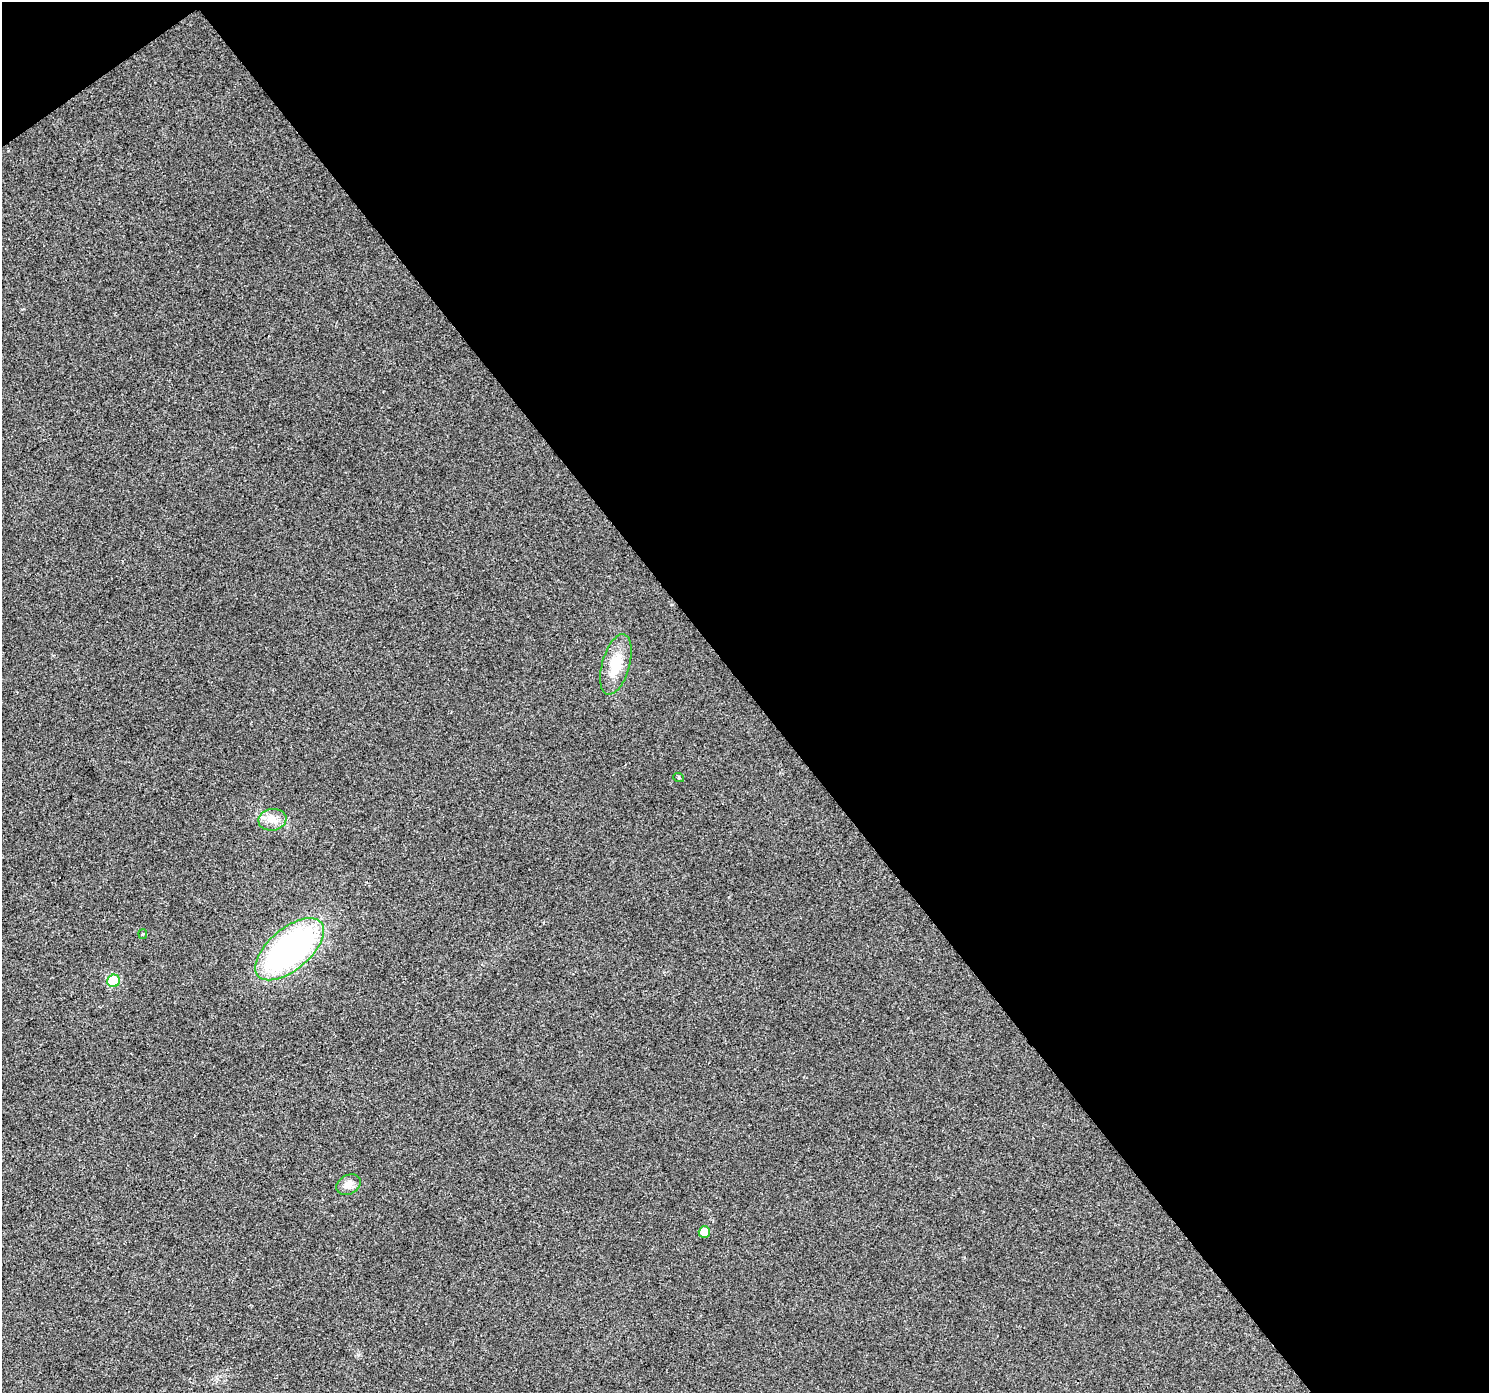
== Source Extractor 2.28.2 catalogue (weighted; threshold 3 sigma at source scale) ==
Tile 2 of 2 x 2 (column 2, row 1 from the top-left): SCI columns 1489-2975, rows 1484-2874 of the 2975 x 2948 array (HDU 1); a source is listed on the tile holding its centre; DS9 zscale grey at full resolution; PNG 1491 x 1395 px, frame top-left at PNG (2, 2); each listed source drawn as its Kron ellipse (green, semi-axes under 4 px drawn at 4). Shown black and unused: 50% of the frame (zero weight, under 2 of 3 exposures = <1% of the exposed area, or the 3 px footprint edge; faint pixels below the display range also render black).
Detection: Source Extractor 2.28.2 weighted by HDU 2 'WHT'; one run over the whole footprint, this tile lists its part. Background 0.0331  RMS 0.0084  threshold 0.0379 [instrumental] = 3 sigma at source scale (4.5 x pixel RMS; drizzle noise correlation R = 1.50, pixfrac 1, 0.0396/0.0396 arcsec/px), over >= 5 px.
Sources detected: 8; all 8 listed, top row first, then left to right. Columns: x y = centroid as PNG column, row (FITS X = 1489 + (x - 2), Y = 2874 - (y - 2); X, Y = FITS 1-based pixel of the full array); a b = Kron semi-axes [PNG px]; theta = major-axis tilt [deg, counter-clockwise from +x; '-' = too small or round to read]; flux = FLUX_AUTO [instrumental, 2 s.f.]
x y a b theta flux
616 664 31 14 74 21
679 778 5 3 - 0.94
272 820 14 10 9 8.3
143 934 5 4 - 0.86
290 949 41 20 40 220
114 981 6 6 - 40
348 1185 13 9 30 6.6
704 1232 6 5 - 10